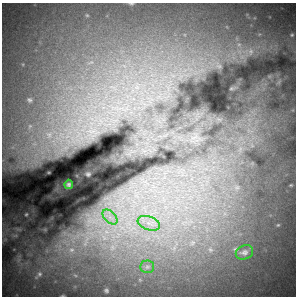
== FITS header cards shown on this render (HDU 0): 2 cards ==
NAXIS1  =                  294 /Length X axis
NAXIS2  =                  294 /Length Y axis

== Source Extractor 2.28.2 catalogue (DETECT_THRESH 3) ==
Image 294 x 294 px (HDU 0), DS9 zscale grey, 1 PNG px = 1 image px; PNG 298 x 298 px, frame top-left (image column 1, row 294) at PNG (2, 3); each listed source drawn as its Kron ellipse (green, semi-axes under 4 px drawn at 4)
Background 22700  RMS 1300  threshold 3880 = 3 sigma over >= 5 px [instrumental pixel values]
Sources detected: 5; all 5 listed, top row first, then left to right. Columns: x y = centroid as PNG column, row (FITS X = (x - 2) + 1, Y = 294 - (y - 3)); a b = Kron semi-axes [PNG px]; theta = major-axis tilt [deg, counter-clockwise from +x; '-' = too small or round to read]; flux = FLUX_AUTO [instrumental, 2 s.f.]
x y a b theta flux
69 184 5 3 - 96000
110 217 9 5 -45 490000
149 223 11 6 -21 670000
244 252 9 7 24 250000
147 267 7 6 - 290000